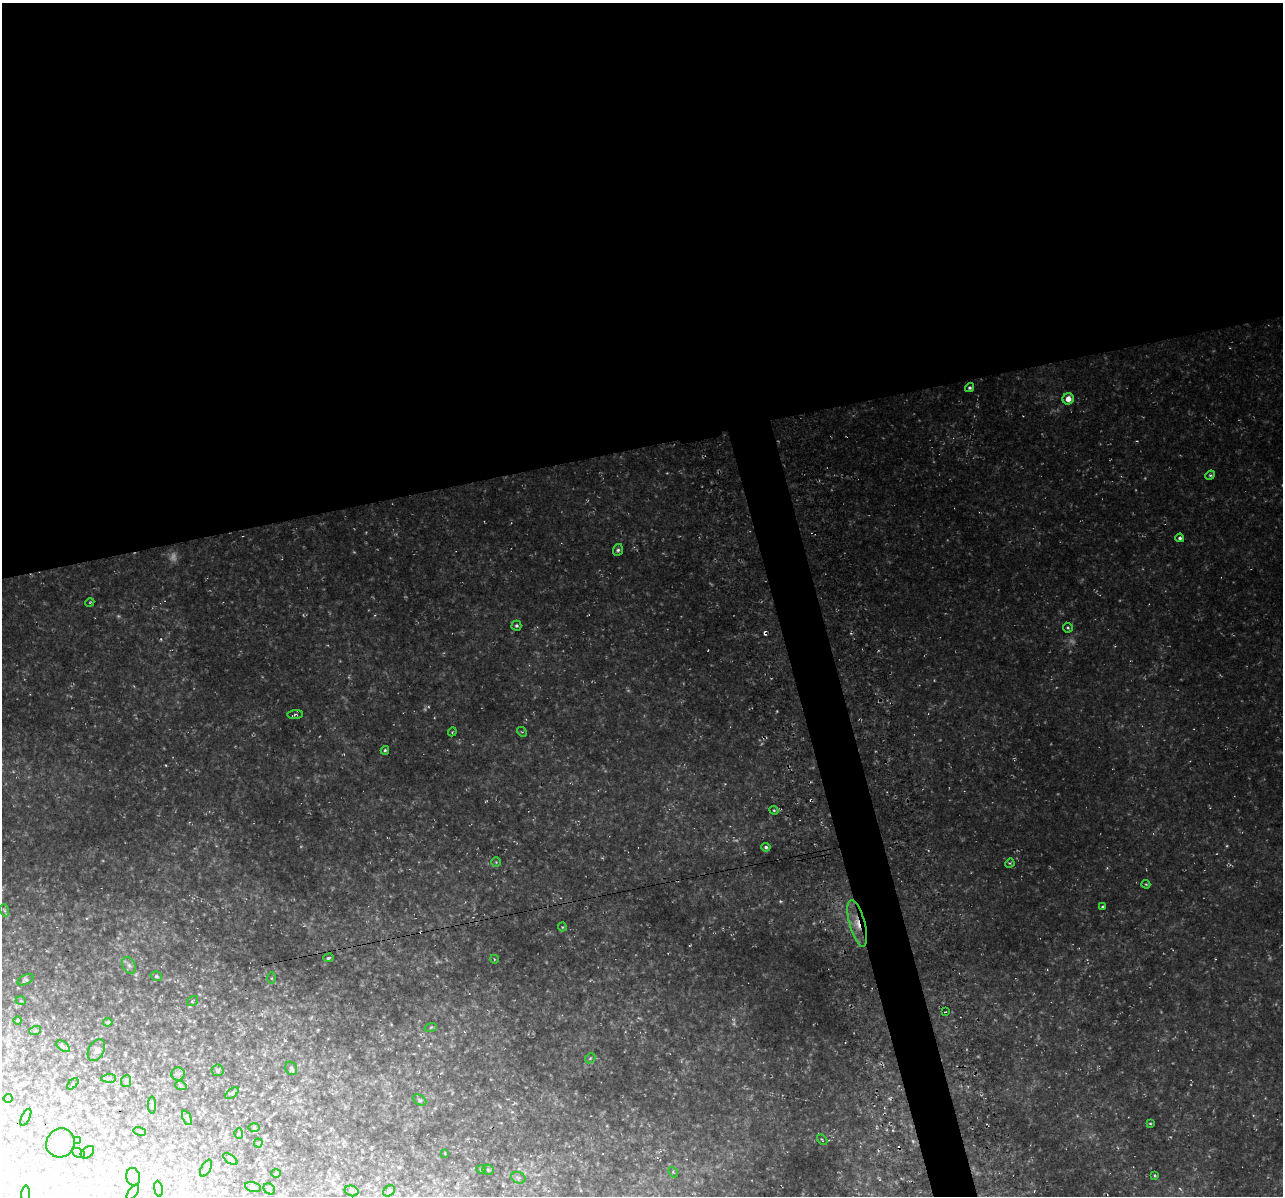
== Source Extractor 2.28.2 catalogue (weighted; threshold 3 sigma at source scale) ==
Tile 2 of 4 x 4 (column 2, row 1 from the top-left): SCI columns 1336-2616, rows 3689-4882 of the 5224 x 4944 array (HDU 1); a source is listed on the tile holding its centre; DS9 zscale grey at full resolution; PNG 1285 x 1198 px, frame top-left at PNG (2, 3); each listed source drawn as its Kron ellipse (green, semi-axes under 4 px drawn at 4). Shown black and unused: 40% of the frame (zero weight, under 3 of 4 exposures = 3% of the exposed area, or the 3 px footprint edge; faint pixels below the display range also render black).
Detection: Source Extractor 2.28.2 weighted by HDU 2 'WHT'; one run over the whole footprint, this tile lists its part. Background 0.0506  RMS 0.009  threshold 0.0405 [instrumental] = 3 sigma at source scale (4.5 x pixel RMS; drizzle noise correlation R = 1.50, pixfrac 1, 0.0396/0.0396 arcsec/px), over >= 5 px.
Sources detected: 86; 5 too faint to see at this stretch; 1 inside a brighter object's white glare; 3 cosmic-ray / hot-pixel residue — neither listed nor drawn; the other 77 listed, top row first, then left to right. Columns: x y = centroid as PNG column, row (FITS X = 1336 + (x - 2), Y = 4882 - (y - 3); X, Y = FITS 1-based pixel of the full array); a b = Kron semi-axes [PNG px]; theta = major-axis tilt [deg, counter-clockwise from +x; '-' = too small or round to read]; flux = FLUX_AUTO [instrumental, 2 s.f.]
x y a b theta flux
970 388 5 4 - 1.7
1068 399 6 5 - 8
1210 475 5 4 - 1.3
1180 538 4 4 - 2
618 550 6 5 - 1.9
90 602 4 3 - 0.82
516 626 5 5 - 1.7
1068 628 5 4 - 1.2
295 715 8 3 5 1.3
452 732 4 3 - 0.75
522 732 5 4 - 1.1
385 750 4 3 - 1.3
774 810 4 4 - 0.95
766 847 5 4 - 1.7
496 862 4 4 - 0.93
1010 863 5 4 - 0.93
1146 884 4 4 - 0.9
1102 907 3 3 - 1.2
4 910 6 4 -72 1.4
857 923 24 7 -75 13
562 927 4 4 - 0.89
328 958 5 4 - 1.3
494 959 4 3 - 0.64
129 965 9 6 -63 3.1
156 976 6 4 -16 1.4
271 978 6 4 -90 1.1
25 980 8 5 26 1.6
21 1001 5 3 - 0.73
193 1001 6 4 35 0.97
945 1012 3 3 - 0.99
18 1020 4 4 - 1.2
108 1022 4 4 - 2.1
431 1027 6 4 19 1.1
35 1031 6 4 19 1.2
63 1046 8 4 -37 1.7
96 1050 12 7 62 4.1
590 1058 6 4 45 1.1
291 1068 7 5 -59 1.6
218 1070 6 6 - 1.8
178 1074 6 6 - 2.1
109 1078 7 4 1 1.6
126 1081 6 5 - 1.7
73 1084 7 2 45 0.72
181 1086 6 4 -20 1.2
232 1093 8 4 36 1.5
8 1098 4 4 - 0.96
420 1100 7 5 -28 1.7
152 1105 8 4 90 1.3
26 1117 9 2 64 0.79
187 1118 8 4 -65 1.3
1150 1123 4 3 - 0.91
254 1128 6 4 -1 1.1
140 1131 6 2 -14 0.89
239 1133 5 4 - 1.1
78 1140 3 3 - 1.1
822 1140 6 2 -45 0.73
60 1143 15 14 - 12
258 1143 4 4 - 0.91
87 1152 7 5 40 1.4
78 1153 7 4 -27 1.5
445 1153 3 2 - 0.55
230 1159 8 4 -36 1.6
206 1168 9 5 62 1.8
481 1170 5 3 - 0.75
488 1170 5 5 - 1.5
673 1172 6 4 -48 1.3
276 1173 4 4 - 0.84
1155 1175 4 4 - 1.2
133 1177 9 7 -75 2.9
518 1178 7 5 -18 2.1
253 1187 8 4 -16 1.8
158 1189 8 4 -81 1.4
269 1189 6 5 - 1.2
352 1191 7 5 -14 1.7
389 1191 6 5 - 1.6
133 1192 9 4 54 1.7
26 1194 9 3 88 1.6
Overlapping masked pixels (flux is a lower limit): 1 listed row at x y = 857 923
Isophote crosses this tile's border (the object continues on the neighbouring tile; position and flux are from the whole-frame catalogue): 3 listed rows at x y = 253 1187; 133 1192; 26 1194
Unlisted compact peaks at least as high as the median listed source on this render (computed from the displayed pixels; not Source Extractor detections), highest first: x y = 161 639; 777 711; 166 765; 708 650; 1226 846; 354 552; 1107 868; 301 846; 303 615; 428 706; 734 1024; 934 680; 978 1056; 893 1130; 318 1030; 878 650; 391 1024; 1170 1137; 761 744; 607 1126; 200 986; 966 1049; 118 938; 667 473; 602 858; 628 690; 261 1029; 1253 1115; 366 532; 546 962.